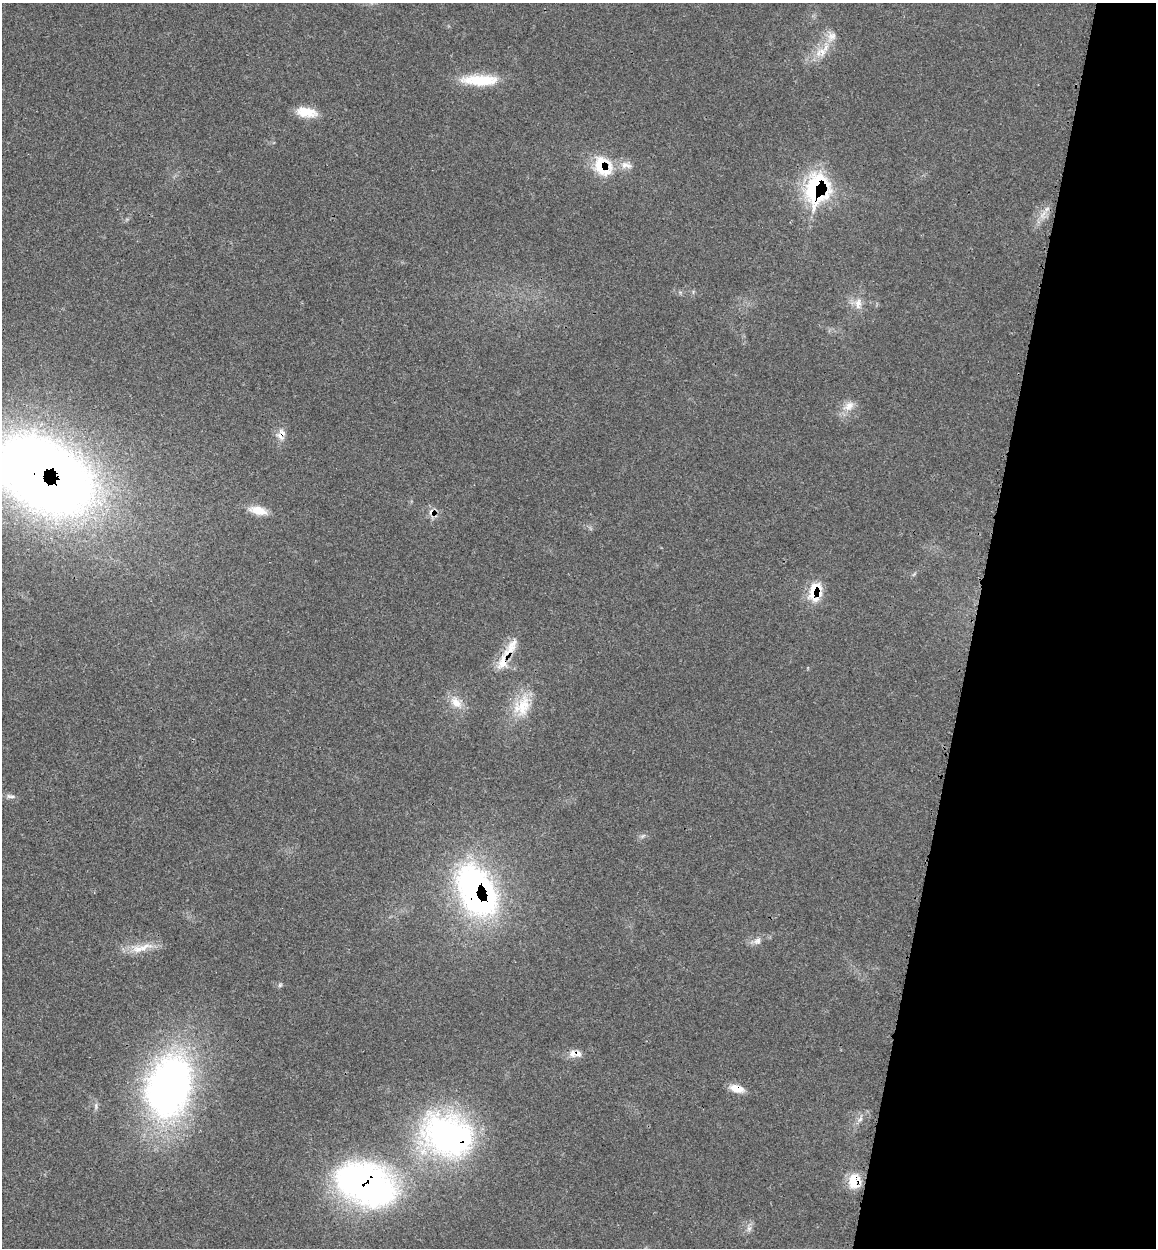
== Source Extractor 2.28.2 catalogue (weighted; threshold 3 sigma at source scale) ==
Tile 8 of 4 x 4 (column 4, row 2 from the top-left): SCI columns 3786-4939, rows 2583-3828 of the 5150 x 5164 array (HDU 1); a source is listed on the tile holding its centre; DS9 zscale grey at full resolution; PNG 1158 x 1250 px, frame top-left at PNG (2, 3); no overlay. Shown black and unused: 16% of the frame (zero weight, under 3 of 4 exposures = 8% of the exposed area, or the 3 px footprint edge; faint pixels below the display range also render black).
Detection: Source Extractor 2.28.2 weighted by HDU 2 'WHT'; one run over the whole footprint, this tile lists its part. Background 0.0213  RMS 0.0033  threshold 0.0149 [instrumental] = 3 sigma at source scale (4.5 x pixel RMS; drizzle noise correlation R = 1.50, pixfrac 1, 0.05/0.05 arcsec/px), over >= 5 px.
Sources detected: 33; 2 inside a brighter listed object's ellipse — not listed separately; the other 31 listed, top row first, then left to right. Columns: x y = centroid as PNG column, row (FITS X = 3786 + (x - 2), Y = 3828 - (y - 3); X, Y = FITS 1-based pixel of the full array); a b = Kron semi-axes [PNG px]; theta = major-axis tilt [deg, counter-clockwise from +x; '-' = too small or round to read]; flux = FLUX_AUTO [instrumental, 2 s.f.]
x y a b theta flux
832 36 15 12 59 3.3
821 52 20 10 21 4.8
480 80 46 12 -1 12
306 112 23 11 -8 6.2
626 165 17 9 -7 2.8
603 166 25 19 -54 13
817 188 28 20 79 44
1043 214 14 5 54 2.1
858 303 16 8 85 2.8
849 406 17 10 37 3.2
281 434 18 11 76 2.8
44 475 85 53 -29 420
258 510 22 10 -12 4.7
432 512 11 8 -5 2.1
815 592 24 17 75 8.3
503 662 23 13 70 6.1
456 702 20 11 -48 4.2
522 706 30 22 62 11
10 796 13 5 -8 1.1
476 891 51 31 -65 100
757 941 11 8 44 1.7
138 949 16 11 1 4.2
280 985 6 4 72 0.49
573 1053 11 8 77 1.8
169 1087 76 52 74 120
737 1088 18 9 -15 3.6
860 1119 10 5 54 1.1
448 1135 60 46 -22 84
854 1181 20 14 81 6.1
364 1183 64 42 -21 100
749 1228 7 4 1 0.75
Overlapping masked pixels (flux is a lower limit): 12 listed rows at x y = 603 166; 817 188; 281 434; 44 475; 432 512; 815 592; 503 662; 476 891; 737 1088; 448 1135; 854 1181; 364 1183
Isophote crosses this tile's border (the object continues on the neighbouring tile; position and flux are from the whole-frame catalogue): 1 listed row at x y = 44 475